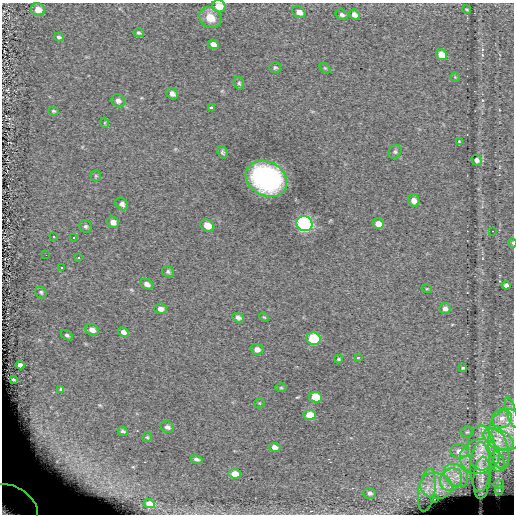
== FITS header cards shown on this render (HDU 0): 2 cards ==
NAXIS1  =                  512
NAXIS2  =                  512

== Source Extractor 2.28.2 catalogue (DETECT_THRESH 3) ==
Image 512 x 512 px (HDU 0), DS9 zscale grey, 1 PNG px = 1 image px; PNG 516 x 516 px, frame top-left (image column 1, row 512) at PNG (2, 3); each listed source drawn as its Kron ellipse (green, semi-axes under 4 px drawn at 4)
Background 0.0124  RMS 8.1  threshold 24.2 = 3 sigma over >= 5 px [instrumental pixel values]
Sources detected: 93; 1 with non-positive FLUX_AUTO (blend fragments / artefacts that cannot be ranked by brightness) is neither listed nor drawn; the other 92 listed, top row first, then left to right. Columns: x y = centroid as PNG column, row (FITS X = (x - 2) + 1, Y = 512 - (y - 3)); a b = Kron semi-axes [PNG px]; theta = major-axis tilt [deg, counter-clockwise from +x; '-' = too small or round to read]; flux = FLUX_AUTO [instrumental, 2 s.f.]
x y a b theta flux
219 6 7 6 - 8400
38 9 7 6 - 6100
467 9 4 3 - 590
299 12 7 5 -27 3600
354 14 6 4 -40 3000
342 15 6 5 - 1500
210 18 12 9 -38 8100
139 33 5 4 - 1000
59 37 4 3 - 1100
213 44 5 4 - 2700
442 55 6 5 - 11000
275 67 6 5 - 910
325 68 6 4 -43 630
455 77 5 5 - 630
239 83 6 5 - 960
172 94 6 5 - 2300
118 101 7 6 - 2200
211 107 3 3 - 1900
53 111 5 4 - 800
105 123 5 3 - 470
459 141 4 4 - 450
222 152 6 5 - 1100
395 152 7 6 - 1100
476 160 5 5 - 1700
96 176 5 5 - 690
266 179 22 17 -28 95000
414 200 6 5 - 3200
122 204 7 5 -42 2100
113 222 6 5 - 3100
304 224 8 7 - 170000
378 224 6 5 - 3500
207 225 7 5 -28 6300
86 226 6 6 - 1100
492 231 2 2 - 260
53 237 3 3 - 13000
74 238 3 3 - 13000
513 243 5 3 - 500
46 255 2 2 - 13000
78 257 3 3 - 13000
61 268 3 3 - 13000
168 272 6 5 - 1200
147 284 7 5 -27 2200
506 285 4 4 - 2100
427 289 5 3 - 500
41 292 6 5 - 960
160 309 6 5 - 2400
445 309 5 5 - 2000
264 317 5 3 - 510
238 318 6 4 -20 1700
92 330 7 5 -25 3300
123 332 5 4 - 2200
67 335 6 4 -34 1300
314 339 7 6 - 35000
257 349 6 5 - 2400
358 357 4 3 - 550
339 359 4 3 - 680
20 365 4 4 - 1600
463 368 3 3 - 690
13 379 3 2 - 480
281 388 6 4 0 660
61 389 3 3 - 750
315 397 6 5 - 13000
259 403 5 5 - 580
511 412 16 4 -74 2300
310 415 6 5 - 9200
502 418 10 9 - 4600
167 427 7 5 -21 2000
508 430 20 18 67 13000
123 431 5 3 - 1100
467 432 6 5 - 870
147 437 5 4 - 700
499 439 16 9 -28 8800
274 447 6 4 -9 2600
481 448 22 13 -88 13000
499 449 20 9 -76 9000
459 451 9 7 -6 4700
480 457 20 17 15 14000
196 459 6 4 -19 1600
497 461 10 7 -70 2700
480 467 25 10 89 6900
235 474 6 4 -8 8400
456 475 13 10 -41 6400
482 478 21 8 85 3300
451 480 12 10 46 6900
499 484 5 4 - 700
436 486 16 13 -13 9800
427 490 21 8 80 4000
499 490 4 4 - 560
370 493 6 5 - 1700
435 498 3 2 - 460
149 504 6 4 -13 5700
11 506 29 19 -31 96000
At the frame edge (FLAGS 8, measured only in part): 3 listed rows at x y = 219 6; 513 243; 11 506
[1 non-positive-flux detection neither listed nor drawn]